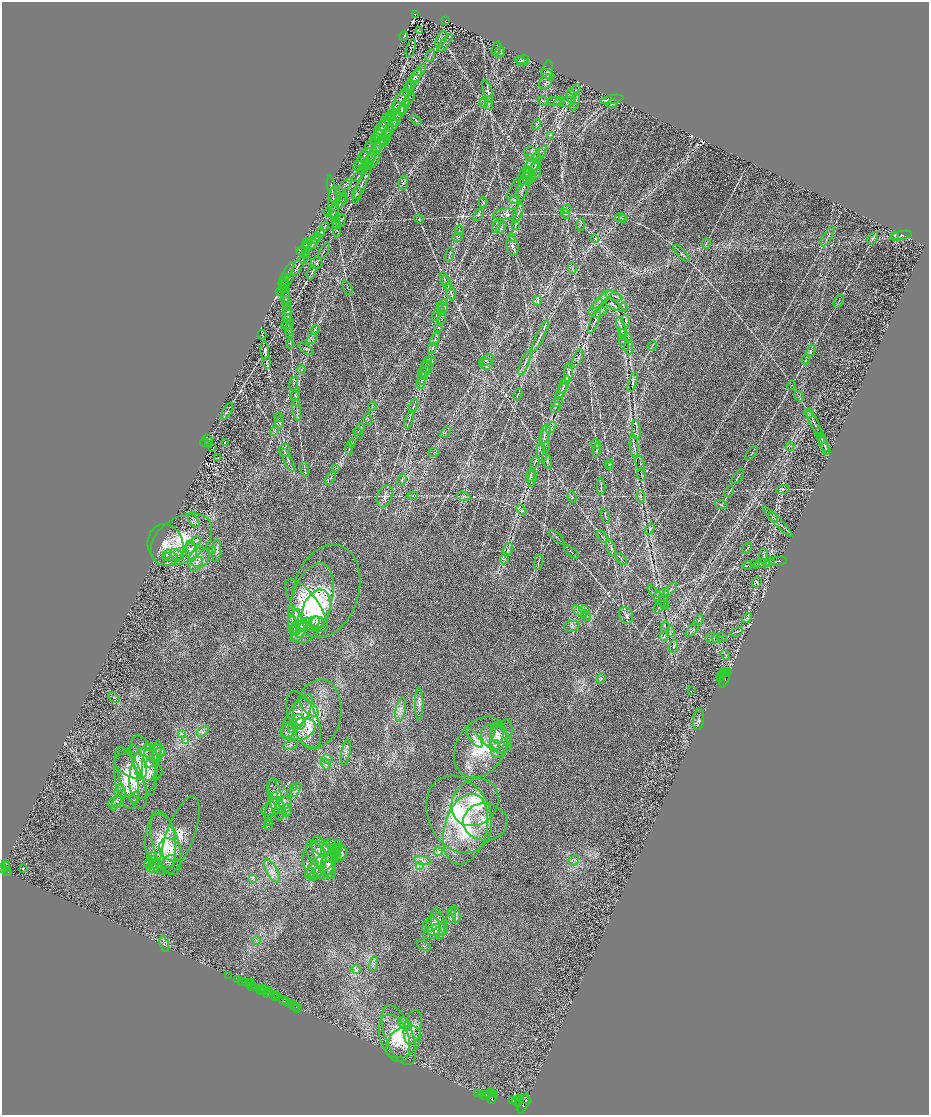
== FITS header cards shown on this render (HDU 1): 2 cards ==
NAXIS1  =                 1854
NAXIS2  =                 2225

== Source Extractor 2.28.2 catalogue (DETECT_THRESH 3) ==
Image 1854 x 2225 px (HDU 1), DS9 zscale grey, zoomed out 1/2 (1 PNG px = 2 x 2 image px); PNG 931 x 1117 px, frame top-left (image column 2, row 2225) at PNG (2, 2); each listed source drawn as its Kron ellipse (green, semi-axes under 4 px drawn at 4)
Background 0.546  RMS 0.024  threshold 0.0734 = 3 sigma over >= 5 px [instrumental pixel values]
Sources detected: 809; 42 cannot appear on this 1/2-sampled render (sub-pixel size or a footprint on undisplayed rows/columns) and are neither listed nor drawn; of the other 767, the 500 brightest by FLUX_AUTO listed and drawn (267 fainter detections omitted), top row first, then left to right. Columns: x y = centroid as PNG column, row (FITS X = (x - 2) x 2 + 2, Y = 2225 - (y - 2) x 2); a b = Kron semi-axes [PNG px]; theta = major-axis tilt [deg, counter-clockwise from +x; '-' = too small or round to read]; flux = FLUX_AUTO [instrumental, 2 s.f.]
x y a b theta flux
415 14 4 2 - 48
446 20 3 3 - 68
420 31 2 2 - 43
404 36 4 2 - 5.4
441 39 9 5 61 15
445 43 11 2 50 7
411 48 9 4 74 6.5
496 49 8 2 70 5.6
500 52 6 4 73 9.9
430 56 7 3 63 6
523 60 6 3 12 6.4
521 61 7 4 -24 8.1
420 70 7 3 44 10
548 70 9 5 84 13
548 74 7 3 -27 9.2
417 75 8 3 56 11
413 80 13 4 56 21
546 82 8 5 52 16
410 86 6 3 74 6.6
408 89 8 4 75 14
575 90 6 2 49 5.7
488 91 12 4 -73 15
571 96 7 4 -85 9.7
401 99 12 5 59 20
409 99 7 3 49 6.5
612 99 12 4 11 16
543 101 6 4 -32 6.6
554 101 7 2 -2 5.6
560 101 6 2 30 4.9
575 101 9 3 72 11
567 102 8 5 13 11
483 103 5 3 - 8.3
489 103 7 3 -89 8.5
612 104 6 3 26 4.5
396 106 5 4 - 8.1
404 106 9 4 62 12
402 109 7 4 84 7.7
400 113 8 3 60 7.3
391 114 4 3 - 4.9
389 117 6 4 3 6.9
396 120 8 3 59 11
416 120 6 2 -48 5.5
387 121 7 4 47 11
384 124 8 4 46 17
536 124 6 4 75 6.5
393 125 7 4 66 9.5
391 128 4 3 - 5.2
380 131 10 4 58 20
389 131 8 4 68 11
378 134 7 3 -83 8.8
385 135 6 4 48 8.3
551 135 3 3 - 4.8
376 137 4 4 - 7.6
375 139 4 2 - 4.2
382 141 7 3 45 7.9
385 141 6 2 50 5.8
379 145 9 4 55 15
369 148 6 3 -89 5.9
377 148 5 2 - 5
532 153 7 6 - 14
364 155 8 3 47 8.8
372 155 8 3 71 11
529 158 3 3 - 4.9
536 158 6 2 61 5.1
370 160 10 3 64 13
375 160 8 2 58 5.4
360 162 6 2 35 5
366 165 7 3 62 6.9
358 166 6 3 32 5.4
535 166 5 3 - 6.6
363 169 6 2 67 4.7
532 170 11 8 73 33
527 172 33 5 54 40
530 173 7 5 -54 12
359 176 7 2 47 7.5
526 177 9 4 59 14
528 177 7 2 66 8.5
526 181 7 4 7 12
362 183 23 2 68 17
403 183 7 4 82 9.6
523 185 17 5 75 33
344 186 10 2 47 9.2
332 189 14 2 -82 10
340 193 5 3 - 4.5
357 193 6 3 70 7.1
344 198 6 3 -87 4.5
515 200 5 4 - 7.5
341 202 7 2 67 4.9
483 203 5 3 - 5.8
334 204 16 5 -88 30
566 209 6 4 33 7.1
335 211 6 3 83 9.3
328 212 4 4 - 6.6
518 213 10 3 68 8.6
333 214 4 2 - 4.7
505 214 12 5 7 20
566 214 5 4 - 7.5
479 215 6 3 55 7.4
335 217 12 2 -82 10
620 217 5 3 - 6
623 218 4 3 - 5.3
419 219 5 4 - 5.9
341 221 7 2 59 5.4
515 225 4 3 - 4
581 225 6 2 83 4.7
324 227 5 4 - 5.3
496 227 6 4 76 6.9
337 228 10 4 -90 14
501 228 6 3 58 5.7
459 231 5 2 - 4.2
320 233 5 3 - 8.1
901 235 11 3 11 9.1
828 236 11 2 60 7.3
895 236 4 3 - 4.8
318 237 3 3 - 5.1
458 237 5 3 - 4.6
512 238 4 3 - 5.2
873 238 7 3 59 6.8
316 239 5 2 - 4.2
595 239 4 3 - 4.6
314 242 8 3 58 6.9
307 243 6 2 36 4.5
706 243 5 3 - 5.9
306 246 5 3 - 6
512 246 9 6 -80 19
303 249 7 3 41 5.8
324 251 9 2 58 6.2
302 252 6 4 -32 8.7
681 253 11 3 -46 10
449 254 7 1 76 4.7
305 255 4 4 - 6.8
304 257 6 3 68 9.4
317 263 6 6 - 7.5
298 266 12 3 59 12
572 268 5 2 - 4.2
288 272 11 3 60 9.3
312 272 7 1 68 4.5
444 278 6 2 -77 5
288 280 7 2 56 6.6
284 281 7 3 65 6.6
446 283 8 3 -72 8.2
284 285 8 3 -77 9.4
283 288 5 3 - 5.2
348 288 8 2 -67 5.1
285 290 15 2 -79 13
281 291 4 2 - 4.7
451 292 8 3 -73 9.5
613 296 9 2 -22 10
286 297 6 3 77 6.1
602 299 13 4 42 20
538 301 5 3 - 7.8
839 301 7 2 66 5.3
444 303 3 3 - 6
287 304 7 3 -83 8
613 305 10 3 -29 6.5
443 307 6 3 -34 8.1
596 307 10 3 51 12
623 308 5 3 - 4.5
287 310 6 3 -77 7.4
441 310 5 4 - 9.2
287 313 8 3 71 12
600 313 8 3 32 6.2
436 315 5 3 - 6.8
288 319 5 3 - 4.8
441 319 7 3 75 8.9
595 321 14 2 68 9.9
626 321 6 3 -80 7.2
287 324 7 3 25 6.3
621 327 10 3 -69 9.4
439 328 5 4 - 6.2
289 330 5 2 - 4.6
315 330 5 2 - 5.4
289 333 3 2 - 4.1
622 334 5 2 - 5.3
262 335 5 3 - 4.8
540 336 17 3 64 20
628 338 4 3 - 4.1
312 339 6 3 41 9.2
435 340 7 3 67 9.5
624 343 8 3 -67 7.3
290 344 4 2 - 4.6
652 346 5 3 - 5.4
629 347 7 3 -84 7.3
432 348 6 3 64 7.2
306 349 8 1 -31 4.4
265 351 9 3 -87 12
811 351 6 3 64 8.2
578 358 10 4 68 16
806 359 5 1 - 4.8
431 360 4 3 - 4.2
486 360 8 4 30 12
427 362 5 4 - 9.4
267 363 5 3 - 5.3
525 363 13 3 67 12
487 364 6 5 - 11
425 369 9 5 54 19
301 370 4 3 - 4.7
424 373 7 3 65 10
568 373 9 3 90 9.4
423 376 8 3 79 8.3
422 380 9 3 76 12
633 382 10 3 72 9.2
294 383 7 3 77 7.8
564 385 9 2 65 7.9
791 385 5 3 - 4.3
561 391 9 2 60 6.9
295 394 6 3 66 7.8
518 394 6 2 64 4.4
799 396 5 2 - 5.7
295 398 8 3 -79 9.3
557 402 6 3 28 6.5
372 406 4 2 - 4.1
414 406 7 2 71 4.6
556 408 6 2 58 4.4
297 410 11 2 -82 9.5
227 411 10 2 59 6.5
809 413 5 3 - 6.7
279 417 4 2 - 4.3
368 419 6 3 -68 6.2
409 419 9 2 71 6.7
279 422 6 4 -82 8.3
814 422 13 2 -61 9.9
551 427 6 3 51 7.8
360 429 6 4 58 7.7
636 430 10 3 -84 13
274 431 5 3 - 5.8
445 432 6 2 46 5.1
819 432 4 2 - 5.2
358 433 5 3 - 6.5
545 434 10 5 72 20
822 439 5 3 - 6.2
208 440 6 3 -64 530
545 441 11 4 -85 19
225 442 2 1 - 89
205 443 4 2 - 690
352 443 4 2 - 4.8
596 444 5 3 - 4.7
824 444 7 2 -63 8.1
208 445 4 2 - 420
634 446 11 3 -84 12
790 446 4 3 - 6.1
212 447 2 1 - 6.9
349 449 5 2 - 4.8
826 449 6 2 -66 4.7
285 450 6 5 - 10
597 450 7 2 77 6.7
434 453 5 3 - 4.6
542 453 9 5 -81 19
752 453 8 1 50 4
218 457 2 2 - 40
288 461 12 3 -65 16
547 461 9 3 -69 8.5
535 462 7 2 64 5.2
640 463 7 2 -76 5.5
609 464 4 4 - 6.1
610 466 4 3 - 5.6
336 468 3 3 - 4.2
304 469 7 2 -80 6.8
641 474 6 2 -87 4.7
530 476 6 3 77 7.2
331 477 7 2 59 5.7
738 477 8 2 52 5.4
532 478 8 3 79 10
402 480 6 2 67 6.1
601 486 8 1 90 4.9
783 489 7 3 14 7.3
729 492 6 2 54 5.1
385 496 11 7 71 26
413 496 5 3 - 5.1
464 496 7 4 -15 9.3
641 496 6 2 -85 5.2
572 497 6 2 -65 4.8
721 505 6 2 -20 5.5
521 510 5 4 - 11
605 516 8 1 -73 4.8
773 517 6 3 -54 6.4
194 521 8 3 -56 9.8
778 522 20 3 -46 16
650 529 6 3 59 6
602 536 7 2 -53 6.1
557 537 9 2 -41 5.7
181 540 34 22 34 250
196 541 5 3 - 7.5
166 545 21 18 -74 110
190 548 6 5 - 14
611 548 9 4 -73 13
747 548 6 2 57 5.3
212 550 3 3 - 6.4
508 550 7 2 62 4.9
191 551 10 5 -84 28
217 551 11 4 86 19
571 552 9 2 -39 4.4
167 555 6 4 54 14
177 555 7 5 -29 19
764 556 8 3 -87 8.9
171 557 7 3 -3 11
199 557 11 9 38 46
505 559 6 2 64 5.5
621 559 7 1 -46 5.2
778 561 9 2 7 6.8
538 562 8 2 78 6.3
769 562 6 4 26 12
762 563 8 3 10 11
196 564 8 6 51 22
755 564 4 2 - 4.5
748 565 5 2 - 5.9
757 582 5 3 - 5.8
670 590 9 3 48 11
326 591 48 32 72 240
662 594 7 4 13 11
658 597 15 4 -50 20
663 600 7 4 -79 11
311 603 41 20 73 540
306 605 32 11 -52 240
665 605 5 3 - 5.1
659 607 7 2 53 6.8
584 609 5 3 - 9.7
316 610 21 13 71 170
580 612 8 4 -36 17
586 615 5 3 - 5.9
626 615 8 6 -67 16
294 618 10 3 63 17
747 618 5 4 - 7.4
698 620 6 1 59 4.1
317 622 7 5 -22 14
315 624 8 3 75 11
293 625 10 3 -85 16
300 626 11 5 42 22
572 626 8 5 8 15
666 627 6 3 82 6.4
296 628 6 3 -78 6.8
302 630 9 3 67 10
692 630 8 3 50 10
670 631 5 3 - 6
737 632 6 2 21 5.2
298 636 8 3 41 9
664 637 4 4 - 8.6
713 638 7 5 -4 14
721 638 5 3 - 5.8
717 639 6 4 -10 8.2
674 647 7 3 73 7.1
726 655 5 2 - 4.9
723 673 5 2 - 2400
725 673 3 2 - 1600
729 673 4 2 - 700
721 677 2 2 - 840
601 678 5 3 - 6.3
725 678 10 3 70 3500
692 691 2 1 - 33
114 697 6 2 -40 4.4
419 704 16 4 -90 22
309 707 12 5 -45 25
401 709 12 5 79 27
317 714 34 24 80 160
297 716 25 9 58 72
699 719 11 5 81 15
298 720 6 5 - 19
304 720 31 13 -68 210
300 724 6 5 - 20
293 728 6 3 45 6.7
299 729 17 10 14 89
203 731 7 3 34 8.6
181 733 4 3 - 5.3
497 733 11 6 -84 28
498 736 13 8 82 44
474 738 12 4 -53 16
496 739 17 12 -38 81
502 739 20 9 70 61
186 741 4 2 - 6.1
290 745 7 3 9 8.9
495 745 5 5 - 13
149 747 4 3 - 4.9
481 747 33 24 58 260
159 751 7 3 -37 10
157 752 11 4 80 21
346 752 13 4 81 17
155 757 13 6 47 32
143 758 23 11 -75 110
327 759 5 4 - 13
138 761 18 6 -68 45
326 764 6 4 -62 11
138 767 25 12 -16 120
144 772 28 13 78 150
150 772 24 7 -87 62
131 778 33 11 -69 190
126 780 29 11 -81 150
294 788 4 2 - 4.6
119 790 7 3 63 12
296 790 8 3 60 13
135 797 6 2 76 8
280 797 20 8 -65 76
119 800 12 4 59 21
276 800 21 7 -77 47
115 801 8 4 26 14
475 802 25 22 46 180
285 804 8 6 -78 23
271 806 14 5 71 25
276 806 16 7 24 42
288 810 6 2 -78 5.9
459 814 40 31 -64 440
268 822 3 3 - 4.2
485 822 22 18 -5 110
268 825 5 2 - 5
465 829 36 21 75 330
180 835 41 14 70 110
166 843 33 13 -74 220
331 843 4 4 - 4.9
161 844 30 15 -86 180
335 846 8 3 49 9.7
326 849 8 4 75 13
171 850 13 9 -49 53
319 850 10 4 -41 14
337 850 6 4 60 13
335 852 8 2 -77 8.6
439 852 5 4 - 11
342 853 7 5 -87 13
316 854 15 8 -61 33
336 855 6 4 88 11
153 856 3 3 - 4.3
323 857 22 8 -70 88
335 857 6 4 85 9.9
153 859 4 2 - 5
318 860 19 16 -85 99
574 860 5 4 - 12
423 861 8 4 -10 17
169 862 8 5 29 17
5 863 2 2 - 18
149 863 6 4 78 10
154 864 5 3 - 8
314 864 5 4 - 8.9
328 864 12 7 75 40
321 865 20 8 39 65
420 866 3 2 - 5.3
6 867 5 3 - 700
153 868 6 3 4 7.5
3 869 3 2 - 710
23 869 2 1 - 64
329 870 9 6 -66 18
6 871 3 2 - 270
272 871 13 5 -60 35
9 872 3 2 - 220
310 873 5 4 - 9.6
313 877 5 2 - 4.3
253 878 4 3 - 6.4
452 911 4 3 - 4.5
456 914 8 4 -80 11
451 919 5 4 - 7.8
433 922 12 6 38 26
438 924 16 6 -80 38
433 927 9 7 -79 25
443 929 7 4 82 8
435 931 13 6 25 27
256 940 4 3 - 7.5
164 944 8 3 -73 9.4
424 946 8 2 -25 5.6
373 964 8 3 79 9.9
356 970 4 2 - 5.1
228 975 4 1 - 31
238 979 2 2 - 190
241 981 2 1 - 620
251 982 2 1 - 20
245 983 4 2 - 80
249 984 3 1 - 31
252 986 2 1 - 40
255 987 2 1 - 400
262 989 2 2 - 490
261 990 4 1 - 150
266 990 3 1 - 130
264 991 2 1 - 200
269 991 2 2 - 400
267 994 2 1 - 280
271 994 3 2 - 540
275 994 3 2 - 620
276 997 2 1 - 270
277 997 3 2 - 620
283 1000 4 2 - 270
287 1001 3 1 - 490
289 1003 2 2 - 460
294 1006 6 2 -44 56
296 1007 2 1 - 34
298 1008 2 1 - 20
405 1024 8 5 -42 19
413 1027 17 8 78 62
399 1035 32 13 -69 220
394 1038 25 14 -71 160
403 1042 20 13 39 97
478 1093 2 1 - 130
489 1093 5 2 - 2900
492 1093 4 2 - 1700
494 1094 3 2 - 870
482 1095 3 2 - 1000
485 1095 4 2 - 3700
487 1097 3 2 - 2700
492 1098 6 3 80 2800
520 1100 3 2 - 1600
524 1100 8 3 -17 3900
513 1101 3 2 - 460
516 1102 4 3 - 3200
519 1103 3 2 - 1900
523 1104 11 4 68 3200
At the frame edge (FLAGS 8, measured only in part): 1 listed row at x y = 3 869
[267 fainter detections neither listed nor drawn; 42 sub-pixel or undisplayed-footprint detections neither listed nor drawn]